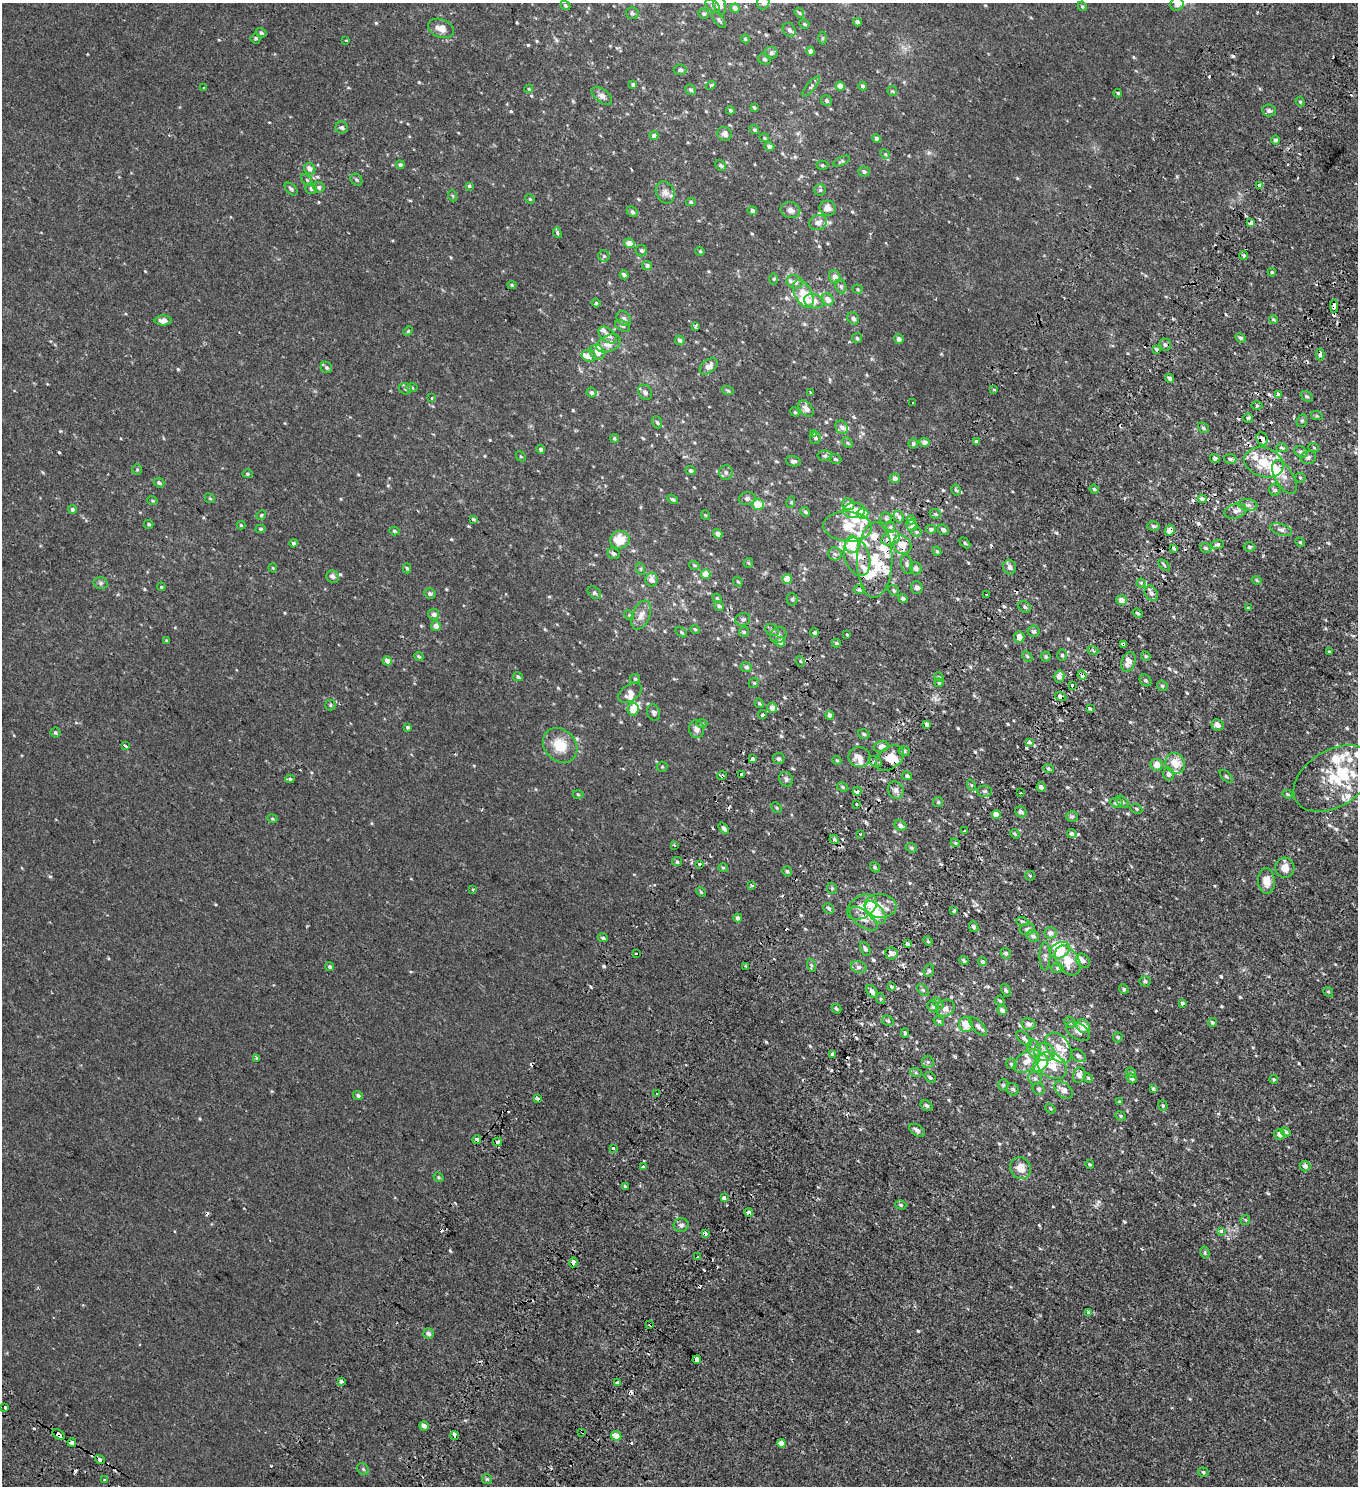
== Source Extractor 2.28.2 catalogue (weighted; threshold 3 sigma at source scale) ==
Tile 10 of 4 x 4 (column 2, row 3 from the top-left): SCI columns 1784-3139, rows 1665-3148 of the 6341 x 6289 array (HDU 1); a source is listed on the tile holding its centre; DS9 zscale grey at full resolution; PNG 1360 x 1488 px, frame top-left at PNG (2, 3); each listed source drawn as its Kron ellipse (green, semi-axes under 4 px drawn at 4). Shown black and unused: <1% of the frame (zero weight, under 2 of 3 exposures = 11% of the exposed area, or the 3 px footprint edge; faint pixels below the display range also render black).
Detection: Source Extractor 2.28.2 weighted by HDU 2 'WHT'; one run over the whole footprint, this tile lists its part. Background -1.22e-04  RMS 0.0034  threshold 0.0153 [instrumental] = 3 sigma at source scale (4.5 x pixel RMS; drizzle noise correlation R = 1.50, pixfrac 1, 0.0396/0.0396 arcsec/px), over >= 5 px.
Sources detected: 671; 3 inside a brighter object's white glare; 35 cosmic-ray / hot-pixel residue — neither listed nor drawn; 57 inside a brighter listed object's ellipse — not listed separately; of the other 576, all 500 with FLUX_AUTO >= 0.359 (the completeness limit of this list) listed and drawn (76 fainter detections not listed), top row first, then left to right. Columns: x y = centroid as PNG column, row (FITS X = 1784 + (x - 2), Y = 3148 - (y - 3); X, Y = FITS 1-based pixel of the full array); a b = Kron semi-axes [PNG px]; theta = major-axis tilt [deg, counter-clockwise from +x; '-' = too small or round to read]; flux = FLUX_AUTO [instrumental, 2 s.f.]
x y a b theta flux
763 3 7 6 - 0.77
1177 4 7 6 - 1.4
565 5 5 4 - 0.59
719 5 10 6 -73 2.7
713 6 8 5 -41 0.89
1082 6 5 4 - 0.45
735 8 4 4 - 1.4
632 13 6 6 - 0.79
799 13 5 4 - 0.53
704 14 5 5 - 0.63
719 20 9 4 -55 0.64
857 22 4 4 - 1.2
804 24 5 4 - 0.42
441 28 14 9 -23 2.7
789 30 7 6 - 1.3
261 33 5 4 - 0.77
256 38 5 5 - 0.48
823 38 6 4 89 0.41
745 39 4 4 - 0.43
346 40 3 3 - 0.5
810 51 4 4 - 1.4
771 53 6 6 - 1
764 59 6 5 - 0.63
680 70 6 5 - 0.66
633 85 4 4 - 0.79
711 86 5 3 - 0.79
811 86 13 4 51 0.79
840 86 5 4 - 2.7
863 86 4 4 - 0.68
204 88 4 3 - 0.41
529 89 4 4 - 0.38
691 90 5 5 - 0.67
892 91 5 5 - 0.4
1118 93 4 3 - 0.5
602 96 12 6 -37 1.4
827 101 6 5 - 0.65
1300 102 5 4 - 0.47
754 107 4 3 - 0.52
730 110 4 4 - 0.51
1269 110 7 6 - 1
342 127 6 6 - 0.71
754 129 5 4 - 0.54
724 134 7 7 - 1.5
654 136 4 4 - 1.5
764 138 5 4 - 0.36
876 139 4 4 - 0.93
1275 140 4 4 - 0.68
769 146 5 4 - 1.4
885 154 5 4 - 0.41
842 161 9 3 25 0.51
400 165 4 3 - 0.67
720 165 6 5 - 0.64
822 165 6 4 0 0.49
310 169 6 5 - 1.6
864 172 5 5 - 0.76
307 180 7 4 -45 0.49
356 180 6 5 - 0.58
1260 185 4 3 - 4.4
469 186 3 3 - 0.9
319 187 5 5 - 0.8
291 189 7 4 -45 0.69
311 189 6 5 - 0.89
820 190 5 5 - 0.55
665 192 11 9 -66 1.8
453 196 6 3 -70 0.36
530 199 5 4 - 0.36
691 202 5 4 - 0.43
828 208 8 7 - 1.8
790 210 10 8 -11 1.5
752 211 4 4 - 1.1
632 212 6 4 -45 0.69
818 222 9 7 27 1.8
1251 223 4 3 - 12
557 233 5 3 - 0.73
629 243 5 4 - 3.3
641 251 6 5 - 0.65
700 251 4 4 - 0.36
1244 255 4 4 - 0.56
604 256 5 5 - 0.61
647 265 5 4 - 0.87
1272 272 4 4 - 0.46
624 275 4 3 - 0.73
835 277 7 5 -60 2.1
774 279 5 3 - 0.37
795 282 8 6 -20 1.4
512 285 4 4 - 0.41
841 286 7 5 -69 0.7
858 289 5 4 - 0.42
803 294 15 8 -63 5.5
828 300 6 5 - 2.1
814 301 10 7 -16 2.5
596 303 4 4 - 0.49
1334 306 6 3 -86 1.7
853 318 6 5 - 0.88
624 319 8 6 -47 1.2
1273 319 4 3 - 0.48
163 320 8 5 -1 1.8
622 326 8 5 -26 0.73
695 326 4 3 - 1.7
408 331 5 4 - 0.38
608 335 11 6 -40 1.7
857 338 5 5 - 0.49
1241 338 5 4 - 0.57
899 339 5 4 - 1.2
680 340 5 4 - 0.73
609 343 13 8 24 3
1165 345 6 5 - 0.91
1157 349 3 3 - 0.74
597 352 8 7 - 2.5
1320 354 6 4 -90 0.69
589 356 7 6 - 2.3
709 366 10 6 39 2
326 367 6 5 - 0.63
1170 378 5 4 - 1.1
412 388 6 4 -1 0.47
405 389 6 5 - 0.64
994 389 3 3 - 0.6
728 391 6 4 -20 0.42
645 392 8 6 -52 1
810 392 3 3 - 0.41
591 393 5 4 - 0.85
1278 394 4 3 - 2.7
1307 396 6 4 -39 0.59
432 398 3 3 - 0.4
913 403 3 3 - 0.54
1257 406 6 4 0 0.45
806 409 9 6 -47 1.8
795 412 5 4 - 0.37
1317 416 6 4 -18 0.36
1248 418 5 5 - 0.56
1302 421 6 5 - 0.56
657 422 6 4 -69 0.65
842 427 7 5 -55 1.2
1203 428 6 4 -41 0.63
814 434 3 3 - 2.9
815 438 6 5 - 0.58
614 439 4 4 - 0.43
1262 439 7 5 -67 2.3
924 442 5 4 - 1.4
976 442 4 3 - 2.1
847 443 6 4 -46 0.44
913 443 5 4 - 0.74
1282 448 5 4 - 0.45
1314 448 5 3 - 0.36
541 449 4 4 - 0.84
1301 452 7 5 -30 1
521 456 5 3 - 0.36
825 456 7 5 2 0.64
1215 458 5 4 - 1
1308 458 8 6 14 0.82
835 459 6 4 -17 0.51
1230 459 6 5 - 0.7
793 461 7 5 -11 0.96
1264 462 20 14 -18 8.6
137 469 5 5 - 0.45
691 470 5 4 - 0.65
726 472 7 6 - 1.2
247 474 5 4 - 0.43
1284 477 18 9 -60 2.8
895 478 5 4 - 1.5
1300 478 5 5 - 0.45
159 483 5 4 - 0.76
1094 489 4 4 - 0.45
956 490 5 4 - 0.65
1275 490 6 6 - 0.61
210 498 5 4 - 0.43
747 498 8 6 12 0.96
673 499 6 4 -32 0.7
1202 499 4 4 - 1.2
152 500 5 3 - 0.38
791 502 6 3 73 0.36
758 504 6 5 - 5.6
848 504 6 5 - 2.2
1248 505 9 6 -7 0.99
73 509 4 4 - 0.97
854 510 11 8 1 4.9
1235 511 11 7 17 1.5
805 512 5 4 - 0.62
863 513 5 5 - 6.9
935 514 6 4 -24 0.53
261 515 5 4 - 0.4
705 515 4 4 - 0.37
899 517 6 5 - 0.76
886 518 6 5 - 0.67
473 519 4 3 - 0.48
911 520 4 4 - 1.5
149 524 5 4 - 0.49
241 525 4 4 - 0.44
912 525 6 5 - 1.5
847 526 24 15 -5 8.8
1153 526 6 4 -16 0.53
891 527 6 4 -71 0.52
260 529 5 4 - 0.49
931 529 5 4 - 0.85
943 530 6 5 - 1
1170 530 6 4 63 2.2
1281 530 11 5 -18 1.3
395 531 5 4 - 0.55
917 532 5 5 - 0.61
718 534 5 4 - 1.6
891 538 10 6 25 2.9
620 540 10 9 - 6.3
1300 542 5 4 - 0.4
293 543 4 4 - 0.67
965 543 6 4 -45 0.46
852 544 8 7 - 6.4
1218 544 6 5 - 0.75
902 545 10 8 -48 4.2
1249 547 6 4 0 0.54
1174 548 4 3 - 0.92
1206 548 6 4 -19 0.6
937 551 5 4 - 0.41
614 554 6 5 - 0.82
835 554 6 6 - 0.84
857 557 20 12 -71 5.3
875 560 38 17 88 13
748 563 5 4 - 0.38
907 564 9 5 -79 0.92
694 565 5 3 - 0.38
1164 565 7 3 -46 0.49
1010 567 7 6 - 1.4
273 568 4 4 - 0.37
407 568 5 4 - 0.58
916 568 6 5 - 1.4
641 569 6 4 -72 0.45
706 574 5 5 - 3.5
333 577 6 6 - 1.2
651 579 7 6 - 1.9
787 579 5 4 - 4.7
1257 580 5 4 - 0.4
738 582 5 3 - 0.37
101 583 7 6 - 0.74
1141 583 4 4 - 0.44
161 587 4 3 - 0.38
917 588 6 6 - 1.2
859 589 5 3 - 0.48
894 590 6 4 -42 0.52
594 593 7 5 -40 0.56
1151 593 8 6 -59 1.3
430 594 6 5 - 0.66
987 595 3 3 - 1.2
717 598 5 4 - 0.41
792 599 6 5 - 0.59
903 599 4 4 - 0.99
1122 600 5 5 - 2.4
719 606 5 4 - 0.75
1025 607 7 5 -36 0.66
1248 608 4 4 - 0.37
1138 613 5 4 - 0.54
434 614 5 5 - 1.3
629 615 5 4 - 0.42
641 615 15 9 68 2.5
743 619 7 6 - 0.86
436 626 5 5 - 1.9
695 629 5 4 - 0.37
772 630 7 5 -29 0.75
1034 631 6 5 - 0.72
681 632 6 3 -36 0.43
744 632 5 4 - 0.45
814 633 4 4 - 0.79
847 634 3 3 - 1.4
778 635 8 7 - 1.2
1019 637 6 5 - 2
166 640 4 3 - 0.37
780 642 5 5 - 1.8
836 643 4 4 - 0.51
1123 645 4 3 - 4.4
1093 651 5 3 - 0.5
1330 652 4 3 - 1
1062 655 6 5 - 0.57
419 656 5 4 - 0.45
1027 656 6 4 -46 0.42
1046 656 5 5 - 0.46
1146 656 5 4 - 0.42
387 661 5 4 - 2.4
800 661 5 3 - 0.4
1128 662 10 7 68 3.1
746 667 5 5 - 0.73
1082 675 5 3 - 4.6
1059 676 6 5 - 1.7
518 677 5 3 - 0.6
939 677 5 4 - 0.55
635 679 5 5 - 0.52
1145 680 6 5 - 0.67
754 683 5 5 - 0.45
939 683 4 4 - 0.43
1072 685 3 3 - 2.4
1162 686 6 5 - 0.55
630 693 13 8 35 2.2
1061 697 6 4 -21 1.4
759 703 5 4 - 0.51
330 705 5 5 - 0.4
772 708 5 5 - 2.2
633 709 6 5 - 4.3
1090 709 3 2 - 0.38
654 712 8 6 -73 0.96
762 715 5 4 - 0.8
830 715 4 4 - 1.3
702 724 5 3 - 0.42
927 725 4 3 - 3.9
1218 725 6 5 - 1.7
408 727 4 4 - 0.58
696 729 9 7 -77 1.6
55 732 5 5 - 0.49
864 734 6 4 -19 0.56
1029 742 4 3 - 3.1
560 745 19 15 -47 7.1
125 746 4 3 - 4
881 747 7 5 16 1.6
904 751 5 5 - 0.67
859 757 11 10 - 3
752 758 3 3 - 9.1
779 758 6 6 - 0.63
890 758 15 10 36 4.1
837 760 4 4 - 0.36
875 762 7 5 -29 0.84
1175 763 11 9 -57 4.2
1157 765 6 6 - 3.4
662 767 5 5 - 0.42
1048 769 5 4 - 0.51
741 774 3 3 - 1.1
1168 774 6 5 - 1
722 776 5 3 - 0.37
907 776 5 4 - 0.74
1226 776 8 4 -44 0.54
1334 778 44 28 32 17
290 779 4 4 - 0.49
786 779 8 6 -55 0.98
971 785 6 3 -70 0.39
843 787 6 4 -28 0.49
1041 787 5 4 - 0.99
896 790 9 7 -56 1.5
857 791 4 3 - 11
984 791 7 5 0 0.83
1020 793 2 2 - 0.37
578 794 5 3 - 0.37
1288 794 5 4 - 0.42
938 802 5 5 - 0.42
1122 802 7 4 -44 0.66
1116 803 6 5 - 1.1
857 804 3 3 - 0.94
776 808 6 4 -45 0.42
1136 809 6 5 - 0.51
1021 812 6 5 - 1.4
996 815 4 4 - 2.9
1072 817 6 5 - 0.56
272 819 5 4 - 0.39
900 825 6 5 - 1.1
724 828 6 4 -51 1.1
964 831 3 3 - 0.99
860 834 3 3 - 0.4
1015 834 5 4 - 0.38
1072 834 5 4 - 1.2
834 840 5 3 - 0.52
955 843 5 4 - 0.52
674 845 3 3 - 0.38
911 848 6 4 -22 0.49
677 862 5 4 - 0.45
700 864 3 3 - 1.1
875 867 5 4 - 0.46
723 868 5 4 - 0.4
1285 868 10 9 - 2.6
787 871 5 4 - 0.56
1030 876 5 4 - 0.42
1266 881 13 8 -86 3.6
752 885 4 3 - 0.86
832 888 6 4 -67 0.53
472 890 3 3 - 0.41
701 892 5 4 - 0.36
880 906 16 12 -5 3.5
862 907 16 11 33 4.1
828 908 6 4 -44 0.7
954 911 3 3 - 0.46
876 912 13 7 -49 5.7
738 918 4 4 - 0.72
863 919 16 8 -37 2.6
1022 921 6 4 -18 0.47
974 927 5 4 - 0.65
1027 929 8 5 10 0.88
1051 933 6 5 - 1.8
1033 936 6 5 - 0.99
603 938 5 4 - 0.61
928 941 5 4 - 0.47
907 944 4 3 - 5
865 949 7 4 -67 0.69
1060 950 10 7 27 7.3
636 953 3 2 - 0.46
891 953 6 6 - 1.4
1006 953 5 5 - 0.61
1045 956 14 5 89 1.3
1068 960 16 10 -55 7.2
964 961 5 3 - 0.55
1083 961 8 6 -47 1.4
982 962 5 4 - 0.6
811 965 6 4 -73 0.49
745 966 3 3 - 0.41
330 967 4 4 - 0.6
859 967 8 5 -17 1.1
1057 968 6 5 - 0.58
929 971 6 5 - 0.49
1145 981 5 5 - 0.49
891 987 3 3 - 1.8
1124 989 5 4 - 0.55
923 990 7 4 -44 0.57
1006 990 7 4 -65 0.53
872 991 7 5 -55 1.2
1328 992 5 4 - 0.4
881 999 5 3 - 0.38
1000 1001 5 4 - 0.42
938 1003 6 4 -44 0.45
1182 1003 4 4 - 0.58
933 1006 6 5 - 0.72
945 1008 9 8 - 1.5
836 1009 5 3 - 0.5
1002 1010 5 4 - 1.3
888 1021 6 5 - 0.51
939 1021 5 4 - 0.54
1070 1022 6 5 - 0.55
1212 1022 4 4 - 0.43
966 1024 7 7 - 3.6
1028 1024 7 6 - 1.4
1083 1026 7 6 - 3.8
978 1027 12 5 -47 1.1
1078 1031 13 8 -30 1.7
905 1033 4 3 - 0.54
1118 1037 5 4 - 0.5
1024 1039 10 5 -44 0.99
1059 1048 17 11 -56 4.4
1034 1049 9 6 -70 1.4
1044 1052 10 9 - 2.4
833 1054 3 3 - 5.2
1078 1056 8 5 -34 1.1
257 1058 3 3 - 0.41
1027 1061 15 9 39 3.3
928 1062 6 6 - 0.76
1041 1063 9 6 58 11
1011 1064 5 5 - 0.48
1052 1066 16 11 -36 4.8
916 1073 6 4 -19 0.4
1131 1073 5 4 - 0.55
1079 1075 8 6 78 2.1
930 1077 6 4 -39 0.61
1035 1078 6 6 - 0.89
1088 1078 5 4 - 0.41
1132 1078 5 4 - 0.99
1274 1079 4 4 - 0.38
1003 1085 5 5 - 0.48
1013 1089 6 6 - 0.83
1039 1089 6 5 - 0.68
1153 1089 3 3 - 0.51
1064 1090 11 7 -38 2.7
657 1094 3 2 - 0.44
358 1095 5 4 - 0.73
538 1099 3 3 - 3.5
1120 1102 4 3 - 0.42
926 1105 6 4 -32 0.74
1163 1105 5 4 - 0.47
1050 1109 5 4 - 0.42
1120 1116 5 4 - 0.47
917 1130 9 5 -31 1.4
1286 1132 5 4 - 0.79
1279 1134 6 5 - 1.4
477 1140 4 4 - 2
498 1142 4 3 - 0.95
613 1148 3 3 - 4.1
1090 1164 4 3 - 0.4
1305 1166 5 5 - 1.1
643 1167 3 3 - 1.5
1021 1168 11 10 - 3.7
438 1177 5 4 - 0.42
625 1186 3 3 - 2.6
724 1198 4 4 - 1.2
901 1205 6 4 -18 0.55
749 1212 4 4 - 2.3
1245 1220 5 5 - 0.4
681 1225 7 7 - 1.1
1221 1231 3 3 - 1.3
705 1233 4 3 - 3.1
1205 1253 6 4 -76 0.51
698 1257 3 3 - 0.65
573 1262 5 3 - 2.9
1088 1312 4 3 - 0.77
650 1324 3 3 - 0.91
428 1334 5 5 - 1.2
697 1360 4 4 - 7
341 1381 3 3 - 1.2
617 1383 3 3 - 2
5 1407 3 3 - 1
424 1426 5 4 - 1.2
582 1432 3 3 - 0.42
59 1435 7 3 -39 4.3
455 1436 4 3 - 5.7
616 1436 5 5 - 2.6
72 1442 4 4 - 2.9
781 1443 4 4 - 4.1
100 1460 5 3 - 4.5
363 1469 6 5 - 0.59
1203 1472 5 4 - 0.5
105 1479 4 4 - 0.63
487 1479 5 5 - 0.45
Overlapping masked pixels (flux is a lower limit): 24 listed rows (the first 20) at x y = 1260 185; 1251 223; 1334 306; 1262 439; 1170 530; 891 538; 902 545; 875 560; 1123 645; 1082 675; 1061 697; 890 758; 722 776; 984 791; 477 1140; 749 1212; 705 1233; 573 1262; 650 1324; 582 1432
Isophote crosses this tile's border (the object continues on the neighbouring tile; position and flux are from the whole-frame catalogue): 2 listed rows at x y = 763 3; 719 5